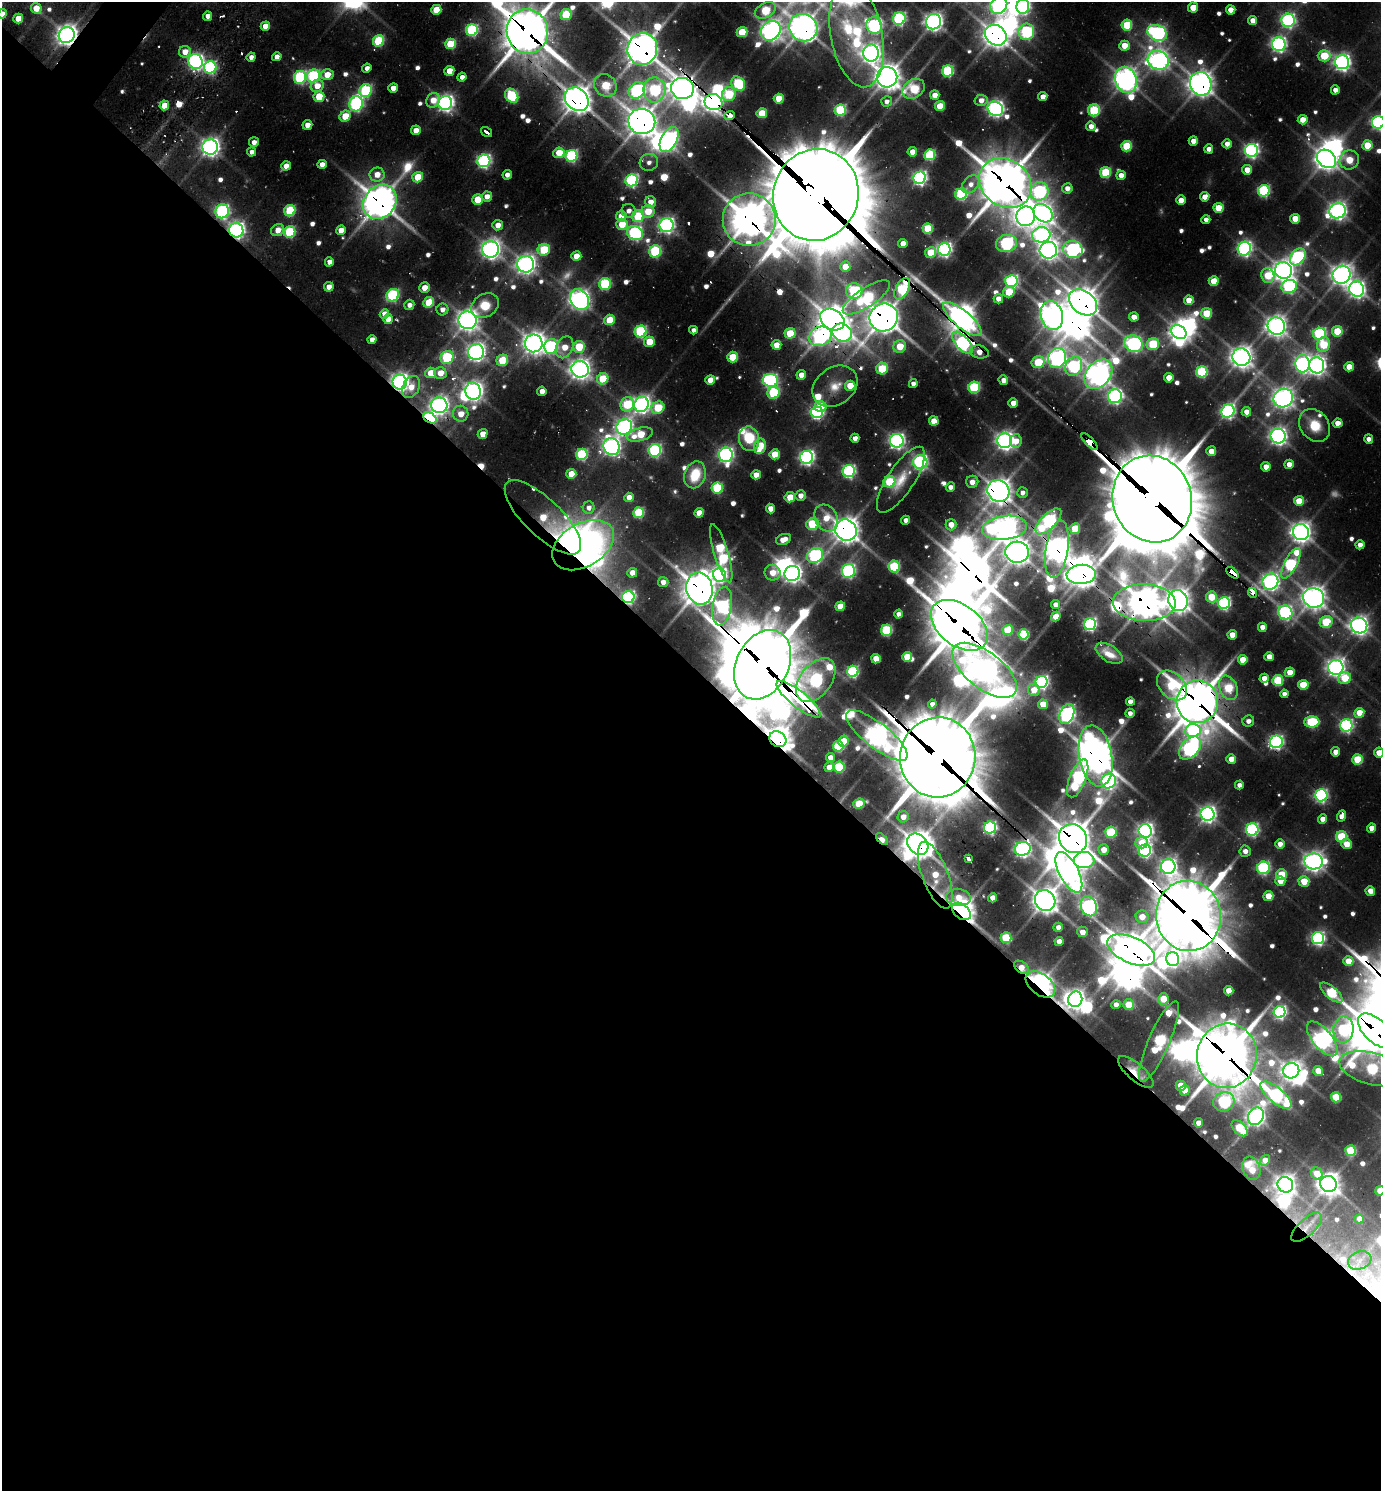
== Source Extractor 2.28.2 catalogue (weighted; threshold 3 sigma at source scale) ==
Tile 14 of 4 x 4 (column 2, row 4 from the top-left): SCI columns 1681-3059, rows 70-1558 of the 6039 x 6026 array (HDU 1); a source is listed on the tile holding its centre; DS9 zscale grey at full resolution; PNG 1383 x 1493 px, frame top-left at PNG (2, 2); each listed source drawn as its Kron ellipse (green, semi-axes under 4 px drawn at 4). Shown black and unused: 56% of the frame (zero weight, under 2 of 3 exposures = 4% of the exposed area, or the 3 px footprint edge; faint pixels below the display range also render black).
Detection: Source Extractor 2.28.2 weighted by HDU 2 'WHT'; one run over the whole footprint, this tile lists its part. Background 0.117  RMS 0.011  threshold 0.0503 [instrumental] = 3 sigma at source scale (4.5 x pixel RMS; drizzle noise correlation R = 1.50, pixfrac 1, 0.05/0.05 arcsec/px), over >= 5 px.
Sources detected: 682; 15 too faint to see at this stretch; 45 inside a brighter object's white glare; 12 cosmic-ray / hot-pixel residue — neither listed nor drawn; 5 inside a brighter listed object's ellipse — not listed separately; of the other 605, all 500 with FLUX_AUTO >= 9.23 (the completeness limit of this list) listed and drawn (105 fainter detections not listed), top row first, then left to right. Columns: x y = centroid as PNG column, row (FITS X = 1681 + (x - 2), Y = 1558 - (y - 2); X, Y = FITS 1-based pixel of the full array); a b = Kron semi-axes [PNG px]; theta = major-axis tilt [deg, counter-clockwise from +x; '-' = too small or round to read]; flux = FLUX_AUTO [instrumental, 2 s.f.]
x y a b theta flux
999 6 9 8 - 600
1023 6 7 6 - 450
36 8 5 5 - 30
1193 8 5 5 - 35
436 10 5 5 - 54
765 10 11 7 29 110
1231 10 5 4 - 25
2 14 5 4 - 17
566 15 5 5 - 100
208 16 4 4 - 13
18 19 5 4 - 37
899 19 6 6 - 350
1253 20 4 4 - 18
1288 20 7 6 - 450
933 22 8 7 - 900
874 25 8 8 - 470
1127 25 5 5 - 98
265 26 5 4 - 28
803 28 14 13 - 2100
472 30 6 5 - 250
527 31 22 20 -82 5000
771 31 10 9 - 1200
742 32 5 5 - 81
1026 32 8 7 - 250
1157 33 10 7 -26 560
67 35 8 7 - 1300
857 35 53 26 -79 240
996 35 12 9 -37 1800
378 41 6 5 - 140
450 44 5 5 - 96
1279 44 7 7 - 600
1124 46 5 5 - 33
642 49 16 15 - 2700
185 52 6 6 - 23
871 53 8 8 - 950
1324 56 6 6 - 80
251 57 4 4 - 11
277 57 5 4 - 13
1158 60 11 9 -24 1100
195 61 8 7 - 560
1342 62 7 7 - 760
210 67 6 6 - 320
367 68 5 4 - 9.3
449 71 5 5 - 33
948 71 6 5 - 210
327 75 6 5 - 30
313 76 7 6 - 240
300 77 6 6 - 250
462 77 4 4 - 11
887 77 10 10 - 1800
1126 80 13 10 -70 1200
738 84 8 6 -50 170
1201 84 12 10 -72 1700
605 85 12 10 -50 84
317 86 6 6 - 25
393 88 5 4 - 18
682 88 11 10 - 1700
914 89 12 9 36 140
637 90 9 7 43 400
654 90 12 11 - 220
1335 90 4 4 - 13
366 91 6 6 - 210
729 94 7 7 - 90
935 95 5 4 - 21
512 96 7 6 - 180
319 97 5 5 - 64
1043 97 4 4 - 18
577 99 13 10 -46 2500
779 99 5 5 - 51
433 100 7 6 - 27
981 100 6 5 - 15
713 102 9 8 - 1000
887 102 5 5 - 9.3
445 103 7 7 - 760
356 104 8 6 75 390
164 105 5 4 - 31
940 106 5 5 - 63
995 109 8 7 - 750
840 110 6 5 - 170
1094 110 6 6 - 120
762 113 5 5 - 67
730 115 5 3 - 350
345 116 6 5 - 45
1303 120 5 4 - 24
642 121 13 12 - 2400
1378 122 6 6 - 460
307 125 5 4 - 15
1091 126 5 4 - 15
416 130 5 4 - 22
486 132 6 3 -34 10
669 139 13 7 61 680
1193 141 4 4 - 21
254 142 5 4 - 9.9
1227 144 4 4 - 15
1367 145 5 5 - 58
1126 146 5 5 - 96
210 147 8 7 - 1000
1209 149 4 4 - 11
1251 150 6 6 - 540
251 152 5 4 - 9.8
912 152 5 4 - 27
559 153 6 5 - 49
930 155 5 5 - 170
571 156 6 5 - 280
1326 159 10 8 -39 1300
1349 160 10 9 - 57
484 161 6 6 - 440
649 162 9 8 - 9.4
322 164 5 4 - 15
286 166 5 4 - 17
1247 170 5 5 - 26
1105 172 5 5 - 120
377 175 7 7 - 24
507 175 5 4 - 11
1121 175 5 5 - 20
418 177 5 5 - 52
920 178 6 6 - 520
632 180 6 6 - 330
1005 183 28 23 -36 4800
971 184 10 7 49 12
1067 188 5 5 - 15
1039 191 9 9 - 310
1264 191 6 5 - 240
961 194 6 5 - 210
816 195 46 42 73 26000
487 196 5 5 - 16
1205 197 5 4 - 19
478 199 5 5 - 57
1181 200 5 4 - 20
380 202 18 15 50 2900
651 202 5 5 - 18
1218 208 5 5 - 50
222 211 7 7 - 400
290 211 6 5 - 130
629 211 7 7 - 11
648 211 6 6 - 41
1338 211 8 7 - 890
1043 213 11 8 -40 990
621 216 5 5 - 24
638 216 6 6 - 130
1026 216 10 9 - 920
1295 219 5 4 - 42
749 220 26 26 - 3300
1206 220 4 4 - 10
622 224 6 5 - 52
498 225 5 5 - 18
666 225 7 7 - 660
928 228 5 5 - 82
236 230 7 7 - 730
278 230 7 6 - 19
341 230 5 4 - 25
290 232 6 5 - 160
635 233 8 7 - 400
1041 235 9 7 9 590
903 243 5 4 - 21
1007 243 11 8 14 400
490 249 8 8 - 1100
944 249 6 6 - 560
1073 249 10 8 -18 500
1244 249 7 6 - 530
544 250 6 5 - 100
1048 250 8 8 - 1000
655 251 6 6 - 190
930 252 6 5 - 55
576 256 5 5 - 33
1298 257 9 7 52 310
329 262 4 4 - 13
526 264 8 8 - 1100
845 267 5 5 - 33
1284 270 9 8 - 1300
1268 275 7 6 - 70
1342 275 9 8 - 1200
1011 281 6 6 - 360
1214 281 5 5 - 42
605 284 6 6 - 190
1289 286 7 6 - 300
329 287 5 4 - 18
424 288 5 5 - 20
902 289 11 6 62 210
1357 289 8 7 - 820
854 291 8 8 - 160
1009 292 6 5 - 53
393 295 6 6 - 220
866 298 27 9 34 180
579 299 11 8 -57 1100
998 299 5 4 - 17
1189 300 5 4 - 29
429 302 5 5 - 73
1083 302 15 11 -38 2400
409 305 5 5 - 11
485 306 14 11 30 38
442 309 6 6 - 12
1207 313 5 5 - 59
384 314 5 4 - 22
1052 316 14 11 -74 1800
884 317 14 13 - 2700
1134 317 5 4 - 20
388 319 5 5 - 24
832 319 13 9 -34 2600
962 319 24 8 -40 1700
468 320 9 9 - 1400
610 320 5 5 - 61
1276 326 9 8 - 1300
693 330 4 4 - 10
641 331 6 5 - 240
1337 331 5 5 - 69
842 332 10 8 -32 770
1179 332 8 6 -33 1100
790 333 5 5 - 67
1320 334 6 6 - 290
820 336 12 9 24 520
372 340 5 4 - 13
649 342 5 5 - 52
534 343 9 9 - 1400
963 343 14 6 -47 550
1134 344 10 8 -28 620
1153 344 6 6 - 110
776 345 5 4 - 34
1323 345 7 6 - 91
551 346 7 6 - 310
900 346 6 6 - 48
565 347 11 8 65 31
579 347 6 5 - 84
476 352 8 7 - 920
979 352 9 6 -14 20
447 357 7 6 - 180
733 357 5 5 - 60
1241 357 9 8 - 1400
1057 358 10 9 - 740
502 360 6 5 - 60
1038 362 6 6 - 97
1302 364 8 7 - 620
1317 365 8 7 - 930
1074 366 10 8 60 290
1349 367 5 4 - 31
580 369 8 8 - 1200
882 369 6 5 - 89
1202 372 5 5 - 170
431 373 5 5 - 40
440 373 6 6 - 27
1098 374 16 12 50 1600
801 375 5 4 - 23
1169 378 5 4 - 31
603 379 6 5 - 90
710 380 5 4 - 31
770 380 7 6 - 380
1003 380 5 4 - 16
400 382 7 7 - 910
913 384 4 4 - 9.5
835 386 24 18 36 38
850 386 5 5 - 48
411 387 12 8 63 26
974 387 6 5 - 170
473 391 8 7 - 1100
542 391 5 4 - 16
773 393 6 5 - 140
1115 396 7 7 - 490
1283 398 10 9 - 1200
1013 403 4 4 - 22
627 404 7 6 - 110
641 404 8 7 - 850
439 405 8 8 - 910
820 406 6 5 - 54
658 408 7 6 - 94
1228 411 7 6 - 500
817 412 6 6 - 380
1246 412 5 4 - 18
461 414 8 7 - 24
430 418 7 5 -31 340
934 421 5 4 - 36
1337 423 5 4 - 17
1315 425 18 14 -51 47
624 427 8 7 - 680
483 434 5 4 - 22
640 434 13 6 15 61
1278 436 7 7 - 840
855 438 4 4 - 12
749 439 12 10 -80 61
1369 439 4 4 - 9.5
897 441 7 6 - 610
1005 441 7 7 - 940
1016 441 7 5 83 25
1090 442 11 4 -46 860
760 446 8 5 77 83
611 447 8 8 - 890
655 450 6 6 - 310
1211 451 5 5 - 21
582 454 6 5 - 180
775 454 5 5 - 47
726 455 7 6 - 620
807 457 6 6 - 600
920 462 7 7 - 430
1289 464 5 4 - 21
1266 467 4 4 - 20
849 471 6 6 - 360
571 474 5 5 - 41
695 475 14 10 70 59
756 475 5 4 - 20
901 480 38 13 56 40
889 482 6 5 - 120
972 482 6 6 - 15
950 487 5 4 - 11
717 488 5 5 - 150
998 491 11 10 - 2000
1022 493 5 5 - 9.6
801 496 5 5 - 14
629 497 5 4 - 20
790 497 5 5 - 42
1152 499 44 39 -72 16000
1299 501 5 5 - 43
589 508 6 6 - 9.5
770 509 5 4 - 19
639 513 5 5 - 130
699 513 5 4 - 30
543 517 50 18 -44 220
826 518 14 11 -62 38
906 520 4 4 - 13
1048 521 16 7 45 460
813 524 6 6 - 130
951 525 6 5 - 21
1005 528 22 12 8 1500
1075 529 5 5 - 59
846 530 11 10 - 1900
1301 532 8 8 - 1200
784 539 8 5 22 21
583 545 33 21 30 790
1360 545 4 4 - 14
1057 549 29 11 81 2000
1017 552 12 10 -5 1600
721 553 30 7 -73 230
815 555 8 7 - 390
1291 563 17 6 63 270
894 567 6 6 - 150
848 571 7 6 - 400
632 573 5 5 - 20
772 573 8 8 - 28
1232 573 7 3 -41 620
792 574 8 7 - 910
1081 574 15 9 4 2000
720 575 7 6 - 420
663 582 5 5 - 12
1270 582 8 7 - 820
699 588 16 13 -78 2900
1252 593 5 3 - 65
628 597 6 6 - 390
1211 597 5 5 - 55
1314 598 10 10 - 1500
1178 601 11 9 -69 1600
1144 603 31 18 -1 2900
1224 603 6 6 - 350
1055 604 4 4 - 13
722 606 19 9 81 370
840 606 5 5 - 43
1285 612 7 7 - 410
898 614 4 4 - 11
1056 617 5 4 - 25
1326 622 6 5 - 110
1090 624 6 6 - 380
959 625 32 20 -38 5800
1359 625 8 7 - 980
1262 627 4 4 - 17
887 630 5 5 - 150
1008 630 5 5 - 68
1023 634 5 5 - 130
1232 635 5 4 - 31
1109 653 15 8 -33 20
907 657 5 5 - 52
1269 657 4 4 - 22
876 659 5 4 - 41
1243 660 5 5 - 40
763 665 36 26 63 11000
1336 668 7 7 - 970
985 670 38 18 -38 2000
853 671 6 5 - 220
1290 672 5 4 - 33
1264 678 4 4 - 18
1345 678 6 6 - 56
816 680 25 15 52 400
1278 680 5 5 - 120
1042 682 6 6 - 440
1172 685 17 12 -44 120
1303 685 5 5 - 54
1228 688 13 8 -67 90
1034 690 6 5 - 28
1284 694 4 4 - 9.3
799 699 27 8 -38 690
1130 702 4 4 - 14
1197 702 21 21 - 4500
932 704 4 4 - 9.8
1043 704 5 5 - 42
1130 713 4 4 - 9.4
1359 713 5 5 - 38
1067 714 10 7 69 730
1248 721 6 5 - 10
1312 722 7 5 2 160
1346 725 6 6 - 410
1193 730 8 6 6 270
877 735 37 12 -38 1700
778 739 9 7 -37 1800
843 741 5 5 - 48
1276 742 6 6 - 480
838 746 5 5 - 140
1190 748 13 8 48 640
1335 752 5 4 - 17
1379 753 5 5 - 25
1096 756 31 16 -80 3000
830 757 4 4 - 14
938 757 40 37 82 13000
1231 759 5 4 - 24
1357 759 5 5 - 86
829 767 5 4 - 22
839 767 5 5 - 140
1078 778 20 8 68 370
1109 781 7 7 - 510
1239 785 4 4 - 9.7
1321 795 6 6 - 430
859 804 6 5 - 64
1207 814 7 7 - 840
1341 816 5 4 - 14
903 817 5 5 - 17
1322 819 4 4 - 17
990 828 6 6 - 350
1372 828 4 4 - 20
1252 829 6 6 - 360
1145 831 7 6 - 770
1111 832 6 5 - 140
1341 837 5 5 - 100
882 839 7 4 -43 39
1073 839 15 13 -49 3300
1142 843 6 5 - 27
918 844 12 9 -46 2200
1280 844 5 5 - 15
1347 844 5 5 - 30
1023 849 8 7 - 760
1104 850 5 5 - 23
1145 851 6 6 - 410
1245 851 5 5 - 14
968 859 4 3 - 32
1084 860 10 8 3 440
1314 861 9 8 - 1100
1168 867 7 7 - 730
1263 868 6 6 - 320
1069 872 22 9 -62 1500
935 875 35 13 -70 66
1281 875 5 5 - 65
1280 881 5 5 - 24
1304 881 5 5 - 48
1370 891 5 4 - 25
1268 896 5 5 - 41
958 897 12 8 -7 30
993 898 4 4 - 21
1045 900 11 10 - 1900
1089 906 10 8 -66 680
961 911 10 7 -40 2000
1188 916 35 32 -82 7700
1142 917 6 6 - 27
1058 927 4 4 - 12
1082 932 5 5 - 15
1006 938 5 5 - 110
1318 938 6 6 - 420
1059 941 4 4 - 16
1131 950 25 13 -24 3400
1173 959 7 6 - 550
1348 961 5 5 - 33
1021 967 8 5 -36 20
1040 984 17 10 -37 1100
1229 991 4 4 - 29
1331 993 14 5 -40 110
1075 999 8 7 - 1100
1163 999 6 5 - 43
1116 1005 4 4 - 15
1129 1005 5 5 - 53
1280 1012 6 6 - 430
1343 1030 13 10 85 230
1375 1031 21 11 -44 4500
1322 1039 21 9 -50 1100
1159 1041 43 10 66 250
1227 1056 32 30 77 5900
1372 1069 33 16 -15 220
1291 1071 8 7 - 1100
1318 1071 5 5 - 36
1136 1072 22 8 -40 25
1181 1086 5 5 - 31
1185 1090 5 4 - 27
1276 1095 19 8 -39 470
1336 1097 5 5 - 82
1224 1102 11 9 20 230
1256 1116 9 7 63 920
1198 1123 4 4 - 17
1240 1128 10 6 -45 82
1350 1151 5 5 - 96
1265 1160 6 4 52 16
1251 1168 12 9 -70 36
1317 1174 6 5 - 32
1328 1184 8 8 - 1500
1285 1185 8 7 - 1100
1380 1191 5 4 - 33
1359 1219 4 4 - 19
1307 1227 19 8 42 11
1360 1260 12 8 20 9.2
Overlapping masked pixels (flux is a lower limit): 79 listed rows (the first 20) at x y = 803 28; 527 31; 67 35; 996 35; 642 49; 300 77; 1201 84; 682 88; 577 99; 713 102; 730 115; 642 121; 632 180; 1005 183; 816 195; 380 202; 222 211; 749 220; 236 230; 902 289
Isophote crosses this tile's border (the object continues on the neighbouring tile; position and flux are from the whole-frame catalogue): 10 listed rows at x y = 999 6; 1023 6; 765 10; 2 14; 527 31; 1378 122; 1379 753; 1375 1031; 1372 1069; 1380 1191